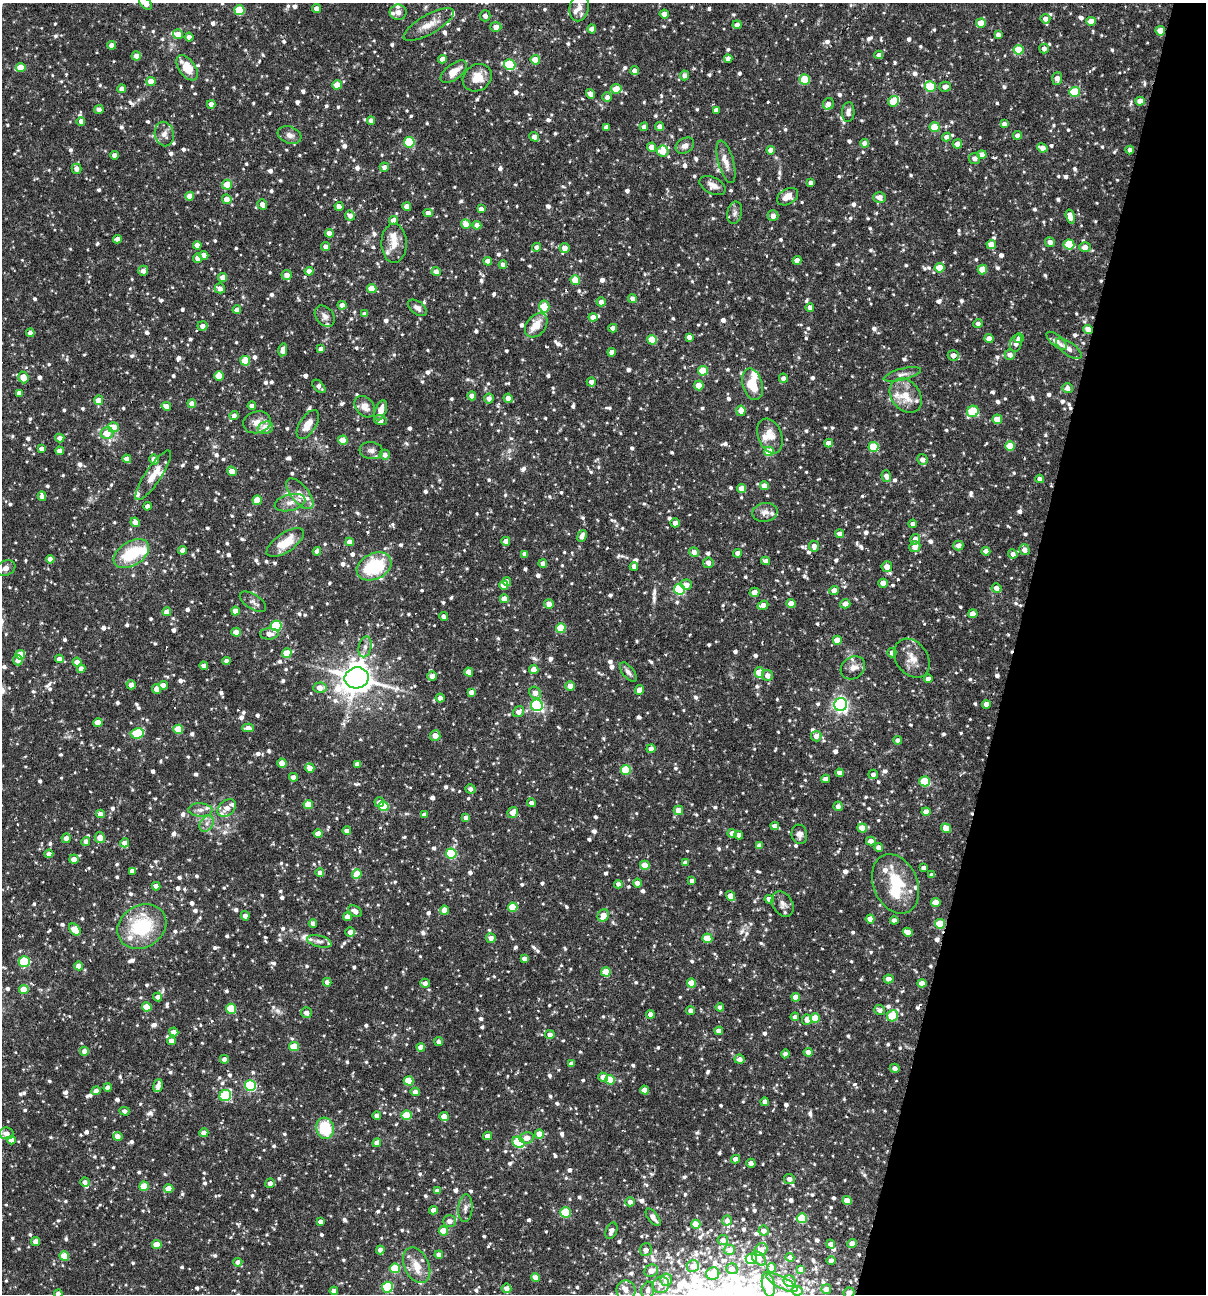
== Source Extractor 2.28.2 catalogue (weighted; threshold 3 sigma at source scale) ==
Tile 8 of 4 x 4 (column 4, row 2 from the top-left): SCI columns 3861-5064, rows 2585-3876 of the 5187 x 5168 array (HDU 1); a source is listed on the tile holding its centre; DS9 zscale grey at full resolution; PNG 1208 x 1296 px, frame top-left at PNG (2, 3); each listed source drawn as its Kron ellipse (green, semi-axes under 4 px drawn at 4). Shown black and unused: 16% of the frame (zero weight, under 3 of 6 exposures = <1% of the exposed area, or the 3 px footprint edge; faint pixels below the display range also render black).
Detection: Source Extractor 2.28.2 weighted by HDU 2 'WHT'; one run over the whole footprint, this tile lists its part. Background 0.0752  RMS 0.0048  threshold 0.0198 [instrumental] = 3 sigma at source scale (4.09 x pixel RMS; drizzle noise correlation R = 1.36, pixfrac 0.8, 0.05/0.05 arcsec/px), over >= 5 px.
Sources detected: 1343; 1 inside a brighter object's white glare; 3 cosmic-ray / hot-pixel residue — neither listed nor drawn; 50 inside a brighter listed object's ellipse — not listed separately; of the other 1289, all 500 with FLUX_AUTO >= 1.86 (the completeness limit of this list) listed and drawn (789 fainter detections not listed), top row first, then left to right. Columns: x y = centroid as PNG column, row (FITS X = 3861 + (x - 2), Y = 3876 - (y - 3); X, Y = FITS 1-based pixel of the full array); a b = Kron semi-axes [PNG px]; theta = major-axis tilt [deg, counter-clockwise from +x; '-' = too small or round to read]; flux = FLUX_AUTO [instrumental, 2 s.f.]
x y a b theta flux
145 3 7 5 -44 4.3
316 8 4 4 - 2.6
579 8 14 9 78 4.2
239 10 5 5 - 18
398 12 8 7 - 2
664 14 4 4 - 4.1
485 16 5 5 - 2.2
1045 19 5 5 - 2.4
1091 21 5 4 - 5.2
981 23 5 4 - 7.5
429 25 28 9 30 6.4
737 25 4 4 - 2.6
496 27 5 5 - 2.8
592 29 4 4 - 4.4
1160 31 5 4 - 6.9
178 34 5 5 - 4.8
998 35 4 4 - 2.4
189 37 4 4 - 2.9
112 45 4 4 - 3
1044 49 5 4 - 2.3
1019 50 5 5 - 16
879 55 4 4 - 1.9
136 56 5 4 - 3.1
442 59 4 4 - 2.6
728 59 4 4 - 2.7
535 60 4 4 - 8.1
510 65 6 5 - 34
21 68 5 4 - 9.6
187 68 14 8 -54 9.7
634 71 4 4 - 2.5
454 72 15 7 38 5.6
684 75 5 4 - 2.3
477 78 15 13 34 6.6
1057 79 6 5 - 3.1
805 80 5 5 - 16
151 81 4 4 - 6.2
337 85 4 4 - 8.7
930 87 5 5 - 22
945 87 5 5 - 2.5
122 89 4 4 - 3.1
616 89 5 5 - 6.7
1075 92 5 5 - 20
590 94 5 4 - 3.1
607 97 5 4 - 2
893 101 5 5 - 11
1140 101 4 4 - 4.2
211 104 4 4 - 3.2
828 104 6 5 - 1.9
99 109 4 4 - 2.1
716 110 4 4 - 2.2
848 112 10 6 86 2.2
81 121 4 4 - 2.4
371 121 4 4 - 2.5
1004 124 4 4 - 2.4
660 126 4 4 - 2.2
606 127 4 4 - 2.4
644 127 4 4 - 2.3
935 127 5 5 - 14
164 134 12 9 -78 3.1
290 135 12 8 -19 2.6
1018 135 4 4 - 2.4
534 137 5 4 - 3.2
947 137 4 4 - 3.1
409 142 5 5 - 27
865 143 4 4 - 3
957 144 4 4 - 4
685 146 10 7 33 2.5
652 147 4 4 - 4.9
1042 148 5 4 - 4.3
771 150 4 4 - 3.5
1130 150 4 4 - 2.4
663 151 6 5 - 7.4
114 155 4 4 - 2.6
982 155 4 4 - 4.5
975 158 5 5 - 2.5
726 162 22 7 -74 4.1
384 167 4 4 - 2.1
76 169 5 4 - 2.8
811 183 4 4 - 1.9
227 185 5 5 - 7.5
713 185 14 8 -27 3.3
190 196 4 4 - 4.8
788 197 11 7 31 4.2
879 197 6 5 - 3.3
227 199 5 4 - 3.8
262 204 5 4 - 2.6
339 206 4 4 - 3.1
407 207 4 4 - 4
481 209 4 4 - 2.4
428 213 4 4 - 3
735 213 11 7 78 1.9
350 216 5 5 - 2.6
773 216 5 5 - 2.8
1070 217 7 4 -75 4.4
394 220 4 4 - 5
466 224 5 4 - 6.3
477 225 4 4 - 3.7
329 233 4 4 - 4.7
118 239 4 4 - 2.8
1050 242 5 4 - 2.3
394 243 19 12 -89 6
1069 244 5 5 - 16
197 245 4 4 - 3.5
991 245 5 4 - 5.5
326 247 4 4 - 2.2
537 247 4 4 - 2.6
1085 247 5 5 - 2.9
565 248 5 5 - 4.2
204 255 4 4 - 2.7
198 258 4 4 - 2.8
797 260 4 4 - 3.1
488 261 4 4 - 3.5
503 265 4 4 - 2.6
940 268 5 4 - 7.5
982 270 5 5 - 9.3
143 271 5 5 - 2.6
309 271 4 4 - 3
436 272 4 4 - 3.1
287 275 5 5 - 3.1
223 277 4 4 - 3.7
575 280 5 4 - 11
220 288 5 5 - 2.4
372 289 4 4 - 8.9
632 298 4 4 - 2.3
601 302 4 4 - 2.5
342 305 4 4 - 2.7
544 307 6 5 - 14
810 307 4 4 - 2.7
417 308 11 6 -37 1.9
237 310 4 4 - 3
365 314 4 4 - 1.9
325 316 12 8 -50 2.4
593 317 4 4 - 3.6
978 324 4 4 - 2
536 325 13 9 50 7.1
202 326 5 4 - 2.5
613 328 4 4 - 3.2
1088 329 5 4 - 3.5
30 333 4 4 - 3.3
689 337 4 4 - 2.5
989 338 4 4 - 3.9
1019 338 5 4 - 2.8
652 340 5 4 - 13
1057 341 12 5 -40 4.4
1016 343 8 6 74 2.6
321 349 4 4 - 2.2
1069 349 15 6 -37 2.6
283 350 6 4 78 2.8
612 352 4 4 - 3.2
953 355 5 5 - 2.8
1010 355 5 5 - 2.7
245 361 5 5 - 12
703 371 5 5 - 16
902 374 19 5 14 2.4
219 376 5 4 - 9.5
23 377 6 5 - 5.8
783 378 5 4 - 2.3
591 382 4 4 - 2.4
753 384 16 10 -73 11
699 385 5 4 - 7.2
319 386 8 4 -45 1.9
1067 388 5 5 - 2.5
19 393 4 4 - 2.5
472 396 4 4 - 3
906 396 19 14 -51 9.7
489 398 5 5 - 2.4
508 398 4 4 - 3.5
99 400 5 4 - 5.7
192 404 4 4 - 3.7
166 406 4 4 - 3.6
252 406 4 4 - 2.4
365 407 12 8 -49 3.9
381 410 10 5 70 3.8
741 411 5 4 - 3.7
973 411 6 5 - 24
234 416 4 4 - 2.5
997 419 5 4 - 8
380 420 6 5 - 2.9
257 422 14 11 15 4.5
308 425 16 8 58 5.3
113 427 5 5 - 7.6
265 428 8 6 16 6.8
107 433 6 6 - 6.7
770 436 18 12 -69 6.7
60 438 4 4 - 2.7
343 440 5 4 - 9.1
829 443 4 4 - 3.6
1010 446 5 5 - 11
874 447 5 5 - 17
41 449 4 4 - 2.3
60 451 4 4 - 2.9
371 451 12 8 -7 2.4
769 451 5 5 - 12
385 455 5 5 - 2.7
127 459 4 4 - 2.6
922 459 5 5 - 2.8
154 460 5 4 - 3.1
232 471 5 4 - 5.4
153 475 29 8 56 6.8
886 476 6 4 -72 3.2
1040 479 4 4 - 1.9
764 486 4 4 - 4.1
742 488 4 4 - 5.5
300 494 18 8 -50 4.7
42 496 5 4 - 2.5
257 500 4 4 - 7.2
290 503 16 8 14 3.7
147 506 4 4 - 2.4
765 512 13 9 9 3
135 522 5 4 - 3.1
675 523 5 4 - 2.5
913 524 4 4 - 2.6
840 534 4 4 - 3.1
582 536 6 4 65 2.9
915 539 5 5 - 2.7
506 541 4 4 - 2.8
350 542 4 4 - 4.3
285 543 21 9 34 10
958 545 5 5 - 3
814 546 5 5 - 2.8
915 547 5 5 - 3.5
183 550 4 4 - 2.9
1024 550 6 5 - 3.2
317 551 4 4 - 1.9
986 551 4 4 - 3.2
694 552 5 5 - 2.7
737 553 4 4 - 2.6
131 554 19 12 31 20
525 554 4 4 - 2.6
1013 554 5 4 - 2.4
50 559 4 4 - 2.3
766 561 4 4 - 2.6
543 563 4 4 - 2.4
708 563 5 5 - 2.6
374 566 18 13 27 30
634 566 4 4 - 2.6
887 567 5 5 - 4.4
5 568 10 7 22 2
507 582 4 4 - 4.6
883 583 4 4 - 4.9
504 585 4 4 - 3.2
686 585 5 5 - 3.3
996 588 5 4 - 2.9
679 589 5 5 - 45
834 591 5 4 - 3.7
755 592 5 4 - 2.8
504 599 4 4 - 5.7
253 602 15 7 -33 2.1
549 604 5 5 - 3.6
791 604 4 4 - 5
845 604 5 4 - 2.7
763 605 5 4 - 2.9
235 611 4 4 - 4.2
167 612 4 4 - 4.2
973 614 4 4 - 5.2
444 616 5 4 - 1.9
276 626 5 5 - 36
561 628 5 4 - 13
236 632 4 4 - 5.1
269 634 9 5 2 3.2
837 640 4 4 - 5.9
365 647 10 6 76 2
287 653 5 4 - 8
892 653 4 4 - 2.3
20 655 5 4 - 6.8
912 658 21 16 -54 6.5
59 659 4 4 - 2.8
18 660 5 5 - 2.8
226 661 4 4 - 2.9
77 662 4 4 - 5.5
204 666 4 4 - 3
853 668 13 10 36 3.4
81 669 4 4 - 2.5
534 669 4 4 - 3.2
469 672 4 4 - 4
628 672 11 5 -52 1.9
759 672 5 4 - 8.4
768 675 5 5 - 2.9
432 676 5 4 - 2.6
357 678 12 10 12 750
928 679 4 4 - 2.1
131 685 4 4 - 3.3
163 685 4 4 - 2.9
570 686 5 5 - 3.2
320 688 6 5 - 4.3
156 689 4 4 - 3.2
640 690 5 4 - 4.2
471 692 4 4 - 2.6
535 693 6 5 - 3.1
440 698 4 4 - 2.5
841 704 7 6 - 130
986 704 4 4 - 4
537 705 6 6 - 77
518 712 6 5 - 2.8
98 722 4 4 - 6.5
248 728 5 4 - 3.5
178 729 5 4 - 13
137 733 7 5 9 25
435 736 5 5 - 3.7
816 736 5 5 - 3
898 740 4 4 - 2.5
651 749 4 4 - 3
282 763 4 4 - 5.8
357 764 4 4 - 2.1
310 768 5 4 - 4.3
626 770 5 5 - 19
840 773 4 4 - 2.9
873 774 5 4 - 1.9
293 777 4 4 - 2.3
826 779 4 4 - 2.6
925 781 5 5 - 19
470 789 5 5 - 1.9
379 802 5 4 - 2.8
531 803 4 4 - 2
308 804 5 4 - 10
384 806 5 5 - 19
838 806 5 4 - 2
227 808 10 7 41 3.7
200 810 12 6 -4 2.4
678 810 5 4 - 5.1
513 812 6 5 - 5.1
926 812 4 4 - 4.6
100 814 4 4 - 3
424 815 4 4 - 2.4
466 818 4 4 - 2.5
207 824 9 6 57 2.2
775 826 4 4 - 2.6
862 828 4 4 - 8.4
946 828 5 4 - 7
347 831 4 4 - 2.2
732 833 4 4 - 3.1
318 834 4 4 - 4.9
799 834 10 8 -80 2
739 835 4 4 - 2.7
66 838 5 4 - 2.5
100 838 5 5 - 4.3
86 841 5 4 - 2.8
871 841 5 4 - 2.7
125 843 4 4 - 3.4
759 846 4 4 - 3
879 847 4 4 - 2.7
49 854 4 4 - 2.8
451 854 5 5 - 31
74 859 4 4 - 3.3
685 863 4 4 - 2.5
645 865 5 4 - 11
924 868 4 4 - 2.1
132 871 4 4 - 2.5
320 873 4 4 - 2.7
357 874 5 4 - 9.6
932 875 4 4 - 2.5
692 881 4 4 - 2.5
637 883 4 4 - 2.8
618 884 4 4 - 2.4
896 884 31 22 -67 20
156 886 4 4 - 2.8
731 896 5 4 - 6.1
769 899 4 4 - 2.7
936 902 4 4 - 5.1
783 904 13 10 -59 2.9
513 907 5 4 - 13
444 910 4 4 - 5.4
355 911 7 5 -32 2.9
603 915 6 5 - 5.4
245 916 4 4 - 2.5
347 917 4 4 - 3.3
870 919 4 4 - 4.4
894 920 4 4 - 2.6
313 924 4 4 - 2.5
940 924 5 4 - 15
142 926 26 21 31 31
75 929 7 4 -49 13
350 932 5 5 - 2.7
908 932 5 4 - 4.6
491 938 5 5 - 3
707 938 5 4 - 11
319 941 12 5 -13 1.9
524 959 4 4 - 2.5
24 962 5 5 - 30
79 966 4 4 - 4.7
606 972 5 4 - 9.1
889 979 5 4 - 2.5
327 982 4 4 - 2.2
425 983 5 4 - 2.2
691 983 4 4 - 10
922 983 4 4 - 3.7
24 990 5 4 - 8.6
158 997 4 4 - 2.3
796 997 4 4 - 4.8
147 1007 5 4 - 12
720 1007 4 4 - 2
231 1009 5 5 - 16
880 1010 5 5 - 2.2
691 1011 4 4 - 2.7
306 1013 5 5 - 2
651 1014 4 4 - 3.2
893 1016 6 5 - 22
795 1017 4 4 - 2.3
815 1018 5 4 - 10
807 1020 5 5 - 3.2
719 1031 4 4 - 2.8
174 1032 4 4 - 2.8
550 1035 5 4 - 2.5
171 1041 4 4 - 3.3
439 1042 4 4 - 2
294 1047 5 4 - 14
421 1047 4 4 - 4
84 1051 4 4 - 2.8
808 1052 4 4 - 2.8
785 1054 4 4 - 2.1
224 1059 4 4 - 2
740 1059 5 4 - 2.4
571 1064 4 4 - 2.5
895 1068 5 4 - 2.3
603 1077 5 4 - 4.4
610 1080 5 4 - 11
409 1081 5 4 - 13
158 1086 7 4 73 3.9
250 1086 5 5 - 46
108 1087 4 4 - 2.5
645 1090 4 4 - 4.3
96 1091 4 4 - 3
415 1092 4 4 - 3.2
225 1096 6 5 - 34
765 1102 4 4 - 2.7
124 1111 5 4 - 2
377 1115 4 4 - 2.4
406 1115 5 5 - 15
444 1116 4 4 - 5.9
325 1128 10 8 -81 19
6 1133 7 6 - 3.3
204 1133 4 4 - 3.3
539 1134 5 4 - 6.2
118 1136 5 4 - 2.6
487 1136 4 4 - 2.7
526 1138 7 5 11 3.6
11 1140 4 4 - 2.7
518 1142 6 5 - 36
377 1143 4 4 - 3.6
735 1159 4 4 - 2.7
751 1163 5 4 - 2.8
789 1179 5 5 - 2.9
85 1182 5 4 - 1.9
270 1183 5 5 - 2.4
144 1186 5 5 - 12
169 1189 4 4 - 5.8
438 1191 4 4 - 3
847 1201 4 4 - 7.1
630 1202 4 4 - 2.3
465 1208 14 7 85 2.2
433 1210 4 4 - 2.9
565 1212 5 5 - 23
653 1217 10 5 -53 2.6
802 1218 5 5 - 21
449 1221 6 5 - 2.9
727 1221 5 4 - 2.7
321 1222 4 4 - 2.7
696 1224 4 4 - 7.7
443 1231 5 4 - 9.8
611 1231 9 5 67 3.1
764 1231 5 5 - 2.7
723 1240 5 5 - 2.7
36 1242 4 4 - 3.8
157 1244 4 4 - 8.9
831 1244 5 4 - 2.6
852 1244 5 4 - 3.2
380 1250 4 4 - 2.9
646 1250 6 6 - 3.3
729 1250 6 5 - 3.5
761 1250 7 5 42 3.4
439 1255 4 4 - 3
64 1256 5 4 - 12
790 1257 4 4 - 2.3
759 1258 8 5 -46 3.7
751 1259 5 5 - 21
831 1261 5 4 - 2.3
238 1262 4 4 - 2.5
417 1265 19 12 -64 7.3
693 1266 6 6 - 3.4
395 1268 5 5 - 20
772 1268 4 4 - 1.9
732 1269 6 5 - 2.8
801 1269 4 4 - 2.5
651 1271 7 6 - 3.6
713 1274 6 6 - 12
536 1278 4 4 - 6.4
666 1280 6 6 - 4.1
790 1281 6 5 - 3.4
782 1283 17 6 -27 2.5
768 1284 12 6 -78 10
661 1285 8 8 - 3
387 1287 5 5 - 36
506 1288 5 4 - 2.9
826 1289 5 5 - 2.6
626 1290 10 9 - 3.8
648 1290 8 6 75 2.4
334 1291 4 4 - 2.5
797 1291 5 5 - 2.7
849 1293 5 5 - 2.9
58 1294 4 4 - 2.6
Overlapping masked pixels (flux is a lower limit): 2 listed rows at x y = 1160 31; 1088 329
Isophote crosses this tile's border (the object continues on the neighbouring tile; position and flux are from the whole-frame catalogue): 5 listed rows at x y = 145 3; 579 8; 429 25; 849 1293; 58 1294